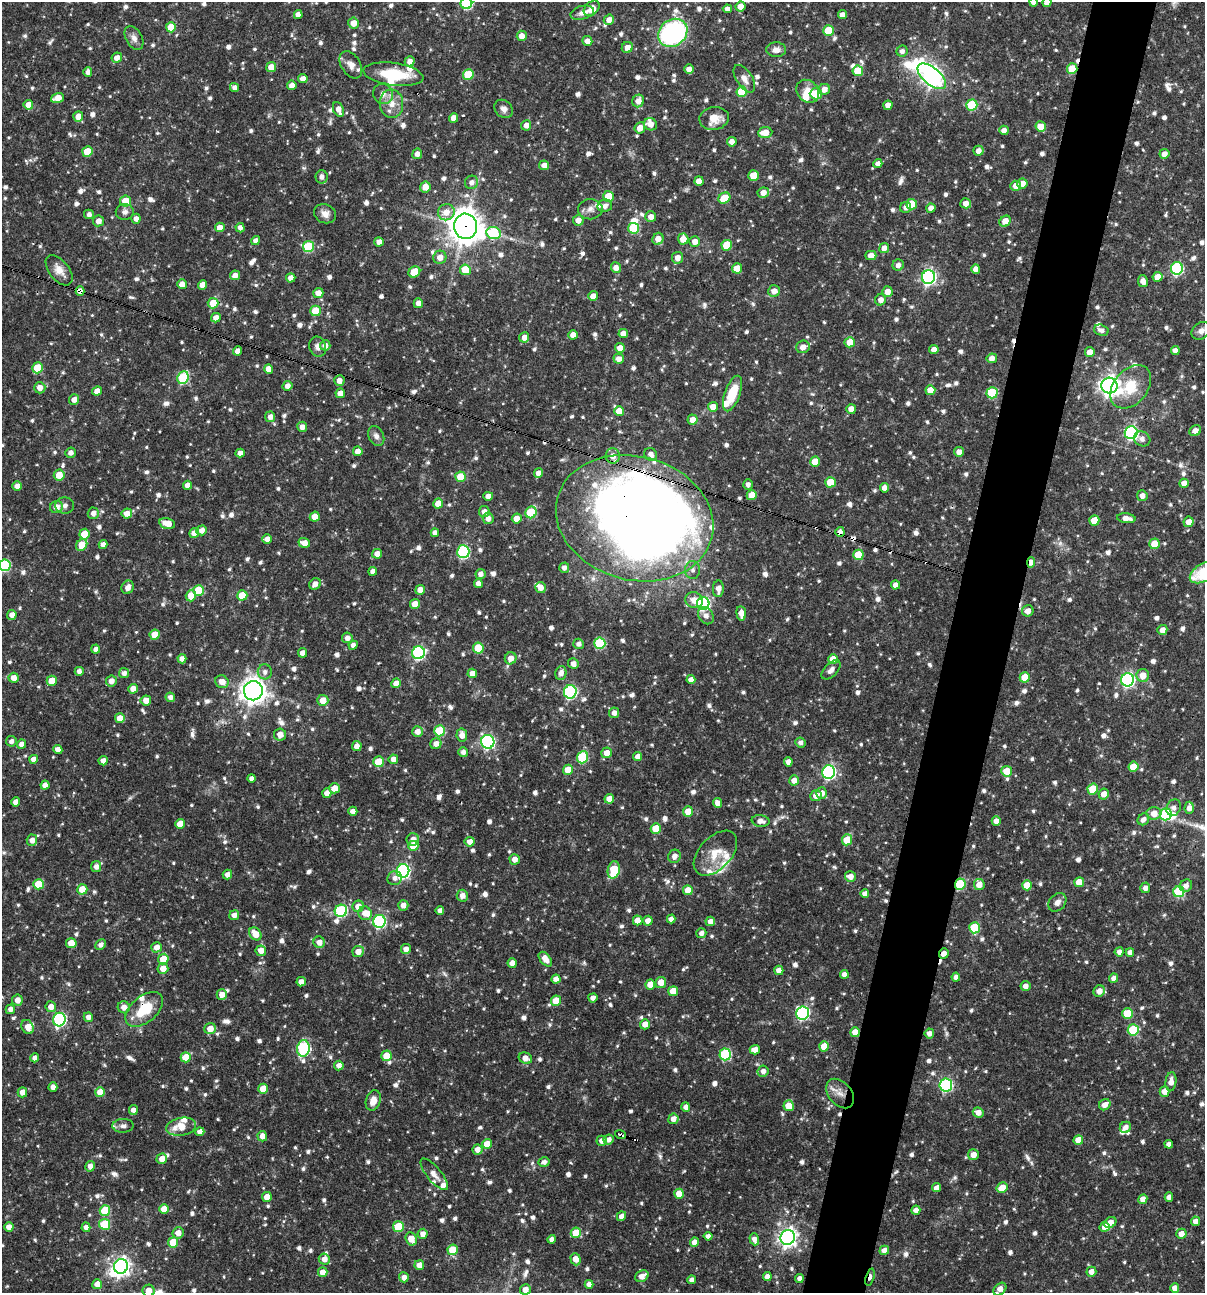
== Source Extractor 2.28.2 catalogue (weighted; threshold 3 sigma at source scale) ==
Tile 10 of 4 x 4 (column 2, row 3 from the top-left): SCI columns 1453-2655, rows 1293-2583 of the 5187 x 5168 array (HDU 1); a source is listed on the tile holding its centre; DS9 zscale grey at full resolution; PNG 1207 x 1295 px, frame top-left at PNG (2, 2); each listed source drawn as its Kron ellipse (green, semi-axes under 4 px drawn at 4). Shown black and unused: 5% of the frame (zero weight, under 3 of 4 exposures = <1% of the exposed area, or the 3 px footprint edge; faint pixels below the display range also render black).
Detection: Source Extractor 2.28.2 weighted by HDU 2 'WHT'; one run over the whole footprint, this tile lists its part. Background 0.0711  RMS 0.0035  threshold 0.0159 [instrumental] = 3 sigma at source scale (4.5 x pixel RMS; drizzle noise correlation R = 1.50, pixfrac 1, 0.05/0.05 arcsec/px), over >= 5 px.
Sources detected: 1151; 6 inside a brighter object's white glare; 8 cosmic-ray / hot-pixel residue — neither listed nor drawn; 24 inside a brighter listed object's ellipse — not listed separately; of the other 1113, all 500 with FLUX_AUTO >= 1.51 (the completeness limit of this list) listed and drawn (613 fainter detections not listed), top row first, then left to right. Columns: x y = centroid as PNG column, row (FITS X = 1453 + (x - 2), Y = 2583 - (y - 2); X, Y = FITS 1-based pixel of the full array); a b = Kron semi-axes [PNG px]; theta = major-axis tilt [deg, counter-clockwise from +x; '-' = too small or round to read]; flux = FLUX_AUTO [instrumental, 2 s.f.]
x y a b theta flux
1034 2 4 4 - 1.9
1047 2 5 4 - 2.4
466 3 6 6 - 32
740 6 5 5 - 3.2
592 8 9 6 42 4.1
727 9 4 4 - 1.6
582 13 12 6 14 1.9
298 14 4 4 - 2.3
842 15 4 4 - 2.3
609 20 5 5 - 2.2
354 23 5 5 - 3.4
171 27 5 5 - 6.6
829 31 5 5 - 12
673 33 16 13 39 59
522 36 5 5 - 2.8
134 38 13 8 -60 2
587 41 5 5 - 2.3
627 47 6 5 - 2.3
776 50 10 7 -1 2.4
902 51 5 5 - 1.6
117 58 5 5 - 2.4
410 61 5 5 - 1.9
351 65 15 9 -58 2.7
271 67 5 5 - 3.6
689 69 5 4 - 2.2
1072 69 5 5 - 9.7
858 71 5 5 - 7.4
88 72 5 4 - 1.5
393 74 30 11 -8 13
468 74 5 5 - 13
932 76 17 8 -40 200
303 79 5 4 - 2.2
744 79 15 8 -57 2.5
292 85 5 4 - 2.5
234 88 4 4 - 1.5
824 89 6 5 - 2.5
808 91 12 10 -45 4
742 92 5 5 - 12
383 94 10 9 - 2.2
816 94 6 5 - 12
57 98 7 4 18 5
638 101 6 6 - 2.7
391 104 14 11 -86 4.5
28 105 5 5 - 3.4
888 105 4 4 - 2.6
972 105 5 5 - 17
338 109 8 5 -68 2.7
504 109 10 8 -47 1.9
78 116 5 5 - 3.6
454 118 5 4 - 2.7
714 118 15 11 8 5.4
650 124 7 6 - 2.9
526 125 5 5 - 2.2
1041 127 5 5 - 5.3
640 128 6 5 - 3.1
1004 130 5 4 - 1.9
765 132 7 5 7 4.3
732 142 5 4 - 2.2
87 151 5 5 - 6.6
978 151 5 5 - 2.2
417 154 5 5 - 1.9
1164 154 5 4 - 2.5
878 164 4 4 - 1.8
544 165 5 4 - 2.3
753 176 5 5 - 5.8
322 177 6 6 - 1.7
699 181 5 4 - 2.9
472 182 7 6 - 1.9
1022 183 5 5 - 3
1016 186 5 5 - 2.6
425 187 5 5 - 3.7
763 193 6 5 - 2.7
608 196 5 5 - 7.9
724 198 6 5 - 7.9
125 201 5 5 - 6.5
966 203 5 5 - 2.5
912 204 5 5 - 8.6
605 206 7 6 - 2
906 207 6 5 - 1.6
931 208 4 4 - 2.2
590 209 12 10 1 2.4
125 212 9 8 - 1.6
446 212 8 8 - 3.6
89 214 5 4 - 1.5
325 214 11 9 -23 2.3
651 217 5 5 - 2.3
136 219 5 4 - 1.7
578 220 5 5 - 2.6
98 221 5 5 - 2.3
1005 221 6 5 - 3.9
465 226 12 11 - 550
220 227 5 4 - 3
240 228 4 4 - 1.6
634 228 5 5 - 17
493 233 7 6 - 26
658 239 6 5 - 3.1
683 239 5 5 - 3.9
256 241 4 4 - 2.1
379 242 5 4 - 2.4
695 242 5 5 - 2.4
727 245 5 5 - 9.8
308 247 5 5 - 19
884 248 5 5 - 2.5
871 255 5 4 - 2.8
440 257 7 6 - 2.7
678 258 6 5 - 2.7
898 265 5 5 - 1.7
616 268 5 5 - 2.5
737 268 5 5 - 5.1
1177 268 6 6 - 38
976 269 4 4 - 2.4
59 270 18 10 -52 3.6
465 270 5 5 - 8.4
414 272 6 5 - 9
235 275 5 5 - 2.3
928 277 7 6 - 84
1158 277 5 5 - 3.5
291 278 5 4 - 2.4
1143 281 6 5 - 2.1
182 284 5 5 - 2.6
203 285 5 4 - 3
80 291 5 4 - 2.4
774 291 6 6 - 2.5
887 292 5 5 - 3.2
318 293 5 5 - 3
593 296 5 5 - 2.4
881 300 6 5 - 1.9
213 303 5 5 - 6.4
418 303 5 4 - 2.3
315 311 5 5 - 9.9
216 318 5 4 - 2.4
1101 330 7 5 -17 1.6
1201 331 10 8 35 2.2
623 333 5 4 - 2.5
573 335 5 4 - 2.6
524 337 5 5 - 2.4
850 342 5 5 - 5.1
325 345 5 5 - 2
318 347 10 8 -75 1.7
803 347 7 6 - 2.8
620 348 5 4 - 2.7
934 349 5 4 - 2.4
238 351 4 4 - 2.2
1175 351 4 4 - 2.1
1090 352 5 4 - 3.1
992 358 5 5 - 2.2
619 359 5 5 - 2.3
38 368 5 5 - 11
269 369 5 4 - 3.4
183 378 6 5 - 26
339 381 5 5 - 2.5
288 386 5 5 - 2.1
1109 386 8 8 - 200
1131 387 24 17 51 11
40 388 5 5 - 2.6
930 390 5 5 - 4.9
97 391 5 4 - 2.5
340 393 5 4 - 3.3
732 393 18 7 71 10
992 393 5 5 - 18
74 400 5 5 - 2.3
713 407 5 5 - 3.6
851 409 5 5 - 2.6
619 411 5 5 - 5.2
270 417 5 5 - 1.9
692 420 5 5 - 3.1
302 427 5 5 - 2.2
1195 431 6 5 - 2.4
1131 433 6 6 - 62
376 436 10 7 -63 1.7
1142 439 8 7 - 1.8
358 451 5 5 - 2.4
959 452 5 4 - 2.4
70 453 5 5 - 1.8
240 453 4 4 - 2.4
651 454 7 6 - 1.8
613 456 7 7 - 3
815 462 5 5 - 5.8
538 473 5 4 - 2.4
59 475 5 5 - 4.8
461 477 5 5 - 8.2
830 482 5 5 - 7.6
1184 483 5 4 - 2.6
748 484 5 4 - 1.5
188 485 4 4 - 2.6
17 486 5 4 - 2.4
884 488 4 4 - 2.3
752 495 5 5 - 5.6
488 496 5 4 - 2.2
1142 496 5 5 - 2.1
438 503 5 5 - 5.1
65 505 9 8 - 1.5
56 507 6 6 - 2.9
484 512 5 5 - 2.1
531 512 6 5 - 17
93 513 5 5 - 1.9
127 513 5 5 - 3
315 517 5 5 - 3.8
488 518 6 5 - 2.1
517 518 5 5 - 3.7
635 518 80 62 -15 580
1126 518 9 5 -8 2.8
1094 520 5 5 - 6.1
1188 522 5 5 - 3.3
167 524 8 5 -14 4.2
202 530 5 5 - 2.1
840 532 5 4 - 1.8
194 533 5 4 - 2.6
435 533 4 4 - 1.6
84 534 5 5 - 6.1
267 539 5 4 - 2.4
304 543 6 5 - 2.9
1154 544 5 5 - 5.6
82 545 6 5 - 6.5
103 545 4 4 - 2
463 552 6 6 - 36
377 554 5 4 - 2.7
858 555 5 5 - 10
1031 562 5 4 - 2.1
5 565 6 5 - 27
564 568 5 5 - 1.6
693 570 9 7 -88 1.6
373 571 4 4 - 1.8
1203 573 14 8 31 14
480 574 5 5 - 1.8
478 583 4 4 - 2.2
315 584 6 5 - 2.3
896 585 4 4 - 2.2
128 587 7 6 - 1.9
541 588 5 5 - 2.5
718 589 8 5 87 2.3
198 590 5 5 - 8.3
420 590 5 4 - 2.7
242 595 5 5 - 8.3
191 596 5 5 - 5
694 600 9 7 -16 3.8
415 604 5 5 - 4.8
703 604 6 6 - 54
1028 611 6 5 - 2.4
741 613 7 5 -84 2.8
12 615 5 4 - 2.3
706 616 9 7 -56 2.2
1162 630 5 5 - 2.3
155 635 5 5 - 5.7
347 638 5 5 - 1.8
600 643 6 5 - 25
578 644 5 5 - 1.5
353 645 4 4 - 1.6
478 648 5 5 - 11
96 649 4 4 - 1.7
303 653 5 4 - 2.4
418 653 6 6 - 49
511 658 6 6 - 3
182 659 4 4 - 2.4
833 659 5 5 - 5.6
573 664 5 5 - 2
831 670 12 6 45 1.9
79 671 4 4 - 1.7
265 672 7 7 - 1.7
124 673 5 5 - 1.5
472 673 5 4 - 2.9
561 673 7 5 74 2.1
1143 675 6 6 - 4.1
1025 677 5 5 - 8
14 678 5 5 - 2.6
691 679 4 4 - 2.2
1128 680 6 6 - 69
52 681 5 5 - 5
111 681 6 5 - 2.4
222 682 7 6 - 3.1
396 683 5 4 - 3
133 689 5 4 - 2.9
253 691 9 9 - 320
570 692 7 6 - 47
170 697 5 4 - 1.7
146 700 5 5 - 3.1
323 700 5 5 - 4.4
614 713 5 5 - 1.9
120 718 5 5 - 3.8
439 731 5 5 - 15
417 732 5 5 - 2.4
280 734 6 6 - 2.7
462 735 6 5 - 2.7
11 741 5 5 - 1.7
488 742 7 6 - 62
800 742 5 5 - 1.5
21 744 5 4 - 2.1
436 744 6 5 - 2.4
357 746 5 5 - 2.4
58 750 4 4 - 2.3
463 752 5 5 - 1.6
607 753 5 5 - 3.2
583 757 6 5 - 24
638 757 4 4 - 2.7
34 759 4 4 - 2.3
393 759 5 4 - 2.1
103 761 4 4 - 2.1
379 762 5 5 - 9.5
788 762 5 4 - 1.9
1133 767 5 5 - 5.7
568 770 5 5 - 4.5
1007 771 5 5 - 5.7
829 772 7 6 - 67
252 778 4 4 - 1.8
794 780 5 5 - 2.6
45 785 4 4 - 2.2
334 788 5 5 - 4
1093 789 5 5 - 10
327 793 5 4 - 2.5
822 793 5 5 - 2.8
1104 794 5 5 - 2.7
816 796 6 5 - 2.4
609 799 5 4 - 2.7
16 802 5 4 - 2.4
718 803 5 4 - 2.6
1174 808 8 7 - 1.8
1189 808 6 4 85 2.4
353 811 4 4 - 2
688 811 5 5 - 4.2
1154 813 7 6 - 3.9
1166 814 6 6 - 33
1143 819 6 5 - 1.7
761 821 9 6 -10 2.3
996 821 4 4 - 2.3
180 824 5 4 - 3.8
656 828 5 5 - 8.1
413 839 6 6 - 2.4
32 840 5 5 - 2.4
847 840 5 5 - 7.6
470 842 5 5 - 2.7
413 846 5 5 - 6.9
715 853 27 16 47 7.3
674 856 7 6 - 2
515 859 5 5 - 2.4
96 867 5 5 - 1.8
614 870 9 6 80 12
403 871 7 6 - 67
227 874 5 4 - 1.8
850 876 5 5 - 2.7
395 878 7 7 - 1.5
1079 882 5 5 - 4.1
38 884 5 5 - 10
960 884 5 5 - 20
979 885 5 5 - 3.3
1027 885 5 5 - 6.3
1186 886 6 6 - 1.8
1145 888 5 5 - 1.8
82 889 5 5 - 6.3
688 890 5 5 - 4.8
1179 892 5 5 - 23
865 894 4 4 - 2
462 896 6 5 - 2.1
1057 902 10 8 49 2
403 905 5 5 - 2.2
358 906 6 5 - 3.4
440 910 4 4 - 1.6
341 911 6 6 - 34
365 913 7 6 - 3.3
234 915 5 5 - 2.3
671 919 4 4 - 2.2
638 920 5 5 - 4.8
379 921 6 6 - 48
648 921 5 5 - 2.3
710 921 5 4 - 2.3
974 928 5 5 - 15
701 933 5 5 - 1.5
255 934 7 5 -49 5.3
319 942 6 5 - 2.6
71 943 5 5 - 5.5
101 945 5 5 - 1.6
157 947 5 5 - 2.6
406 949 5 5 - 2.2
261 951 5 5 - 2.8
358 951 6 5 - 3.1
1119 952 4 4 - 1.5
1130 952 4 4 - 1.6
944 953 5 5 - 2.3
163 959 5 5 - 6.3
545 959 8 5 -51 3.4
512 963 4 4 - 2.5
163 968 5 5 - 3.5
779 970 5 4 - 2.5
844 974 4 4 - 2
956 977 4 4 - 1.7
1114 978 4 4 - 2.1
556 979 5 4 - 2.5
301 982 5 4 - 2.3
661 982 5 5 - 3.7
650 984 5 5 - 4.5
1025 986 5 5 - 1.9
673 991 5 5 - 5.6
1099 991 6 5 - 2.6
222 995 5 5 - 2.7
593 998 4 4 - 1.8
17 1000 5 5 - 2.8
556 1001 5 5 - 6.6
51 1007 5 5 - 2.8
124 1007 6 6 - 2.3
10 1009 5 4 - 1.6
144 1009 22 13 40 12
803 1013 6 6 - 53
1127 1013 5 5 - 9.3
88 1017 5 4 - 2.1
59 1020 7 6 - 54
645 1024 5 5 - 2.6
28 1027 7 5 -61 3.3
210 1029 6 5 - 4.2
1133 1030 5 5 - 19
855 1032 5 5 - 4.2
929 1033 5 4 - 1.9
824 1046 5 5 - 5.5
303 1048 8 6 83 40
755 1050 5 4 - 2.9
725 1054 6 5 - 33
386 1056 5 5 - 5.3
186 1057 5 5 - 6.6
35 1058 4 4 - 2
525 1058 7 5 -23 2.7
339 1065 5 4 - 1.9
763 1071 6 5 - 1.6
1171 1082 9 5 84 2.8
946 1085 6 6 - 49
53 1087 5 4 - 2.5
263 1089 5 5 - 5.7
1164 1091 5 5 - 3.8
22 1092 5 5 - 2.5
100 1092 5 5 - 4.5
840 1093 17 11 -49 4
373 1101 10 7 73 3.3
1105 1105 6 5 - 2.5
789 1106 5 5 - 6.5
686 1107 5 4 - 1.7
133 1110 5 4 - 2.2
978 1112 5 5 - 2.7
673 1119 5 5 - 2.5
123 1126 10 7 1 1.6
181 1127 15 9 9 6.2
1125 1127 6 5 - 2
200 1132 4 4 - 2.2
620 1135 5 3 - 6.5
262 1136 5 4 - 2.4
609 1140 5 5 - 1.9
1078 1140 5 4 - 4.2
602 1141 5 5 - 2.1
487 1144 5 4 - 5.5
1169 1144 4 4 - 2
477 1150 5 5 - 2.6
973 1155 5 5 - 2.9
162 1159 5 5 - 3
544 1162 5 4 - 1.6
90 1166 5 5 - 2.3
434 1174 19 7 -51 2.6
937 1188 4 4 - 2.2
1002 1188 6 5 - 4.8
679 1194 5 5 - 5.9
267 1197 5 4 - 3.5
1169 1197 5 4 - 1.9
1143 1199 5 4 - 2.6
164 1209 5 5 - 4.2
916 1210 4 4 - 2.3
105 1211 5 5 - 13
621 1216 5 4 - 2.2
1195 1221 4 4 - 2.1
1110 1222 6 5 - 3.4
104 1224 5 5 - 15
9 1227 5 4 - 2.8
86 1227 5 4 - 2.1
398 1227 5 5 - 14
1105 1227 5 5 - 3
178 1233 6 5 - 2.8
576 1233 5 5 - 9.1
423 1234 5 5 - 2.4
1181 1234 5 5 - 3
708 1236 4 4 - 1.6
788 1237 7 7 - 170
411 1239 7 5 -65 4.8
552 1239 4 4 - 1.5
754 1239 6 4 -71 2.2
173 1242 5 5 - 9.1
694 1242 5 4 - 2.4
453 1250 5 5 - 8.4
884 1250 5 4 - 2.5
324 1259 5 5 - 2.4
576 1259 6 5 - 3.6
419 1265 5 4 - 2.7
121 1266 7 7 - 160
323 1272 5 4 - 3.4
1091 1272 5 5 - 2.5
642 1276 7 5 30 2.6
404 1277 5 5 - 1.8
767 1277 4 4 - 2.2
870 1277 9 3 73 2.7
799 1278 4 4 - 1.7
692 1280 4 4 - 2
97 1284 5 5 - 4.1
589 1284 4 4 - 2.2
1175 1288 5 4 - 2.4
1000 1289 7 5 43 2.5
525 1290 5 5 - 2.8
148 1291 6 6 - 4
Overlapping masked pixels (flux is a lower limit): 14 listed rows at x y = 1072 69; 465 226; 80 291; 635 518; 840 532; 1031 562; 960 884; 944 953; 124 1007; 144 1009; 855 1032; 840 1093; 620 1135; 870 1277
Isophote crosses this tile's border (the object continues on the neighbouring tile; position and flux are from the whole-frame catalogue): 8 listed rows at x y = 1034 2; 1047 2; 466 3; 1201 331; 5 565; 1203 573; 1000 1289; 148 1291